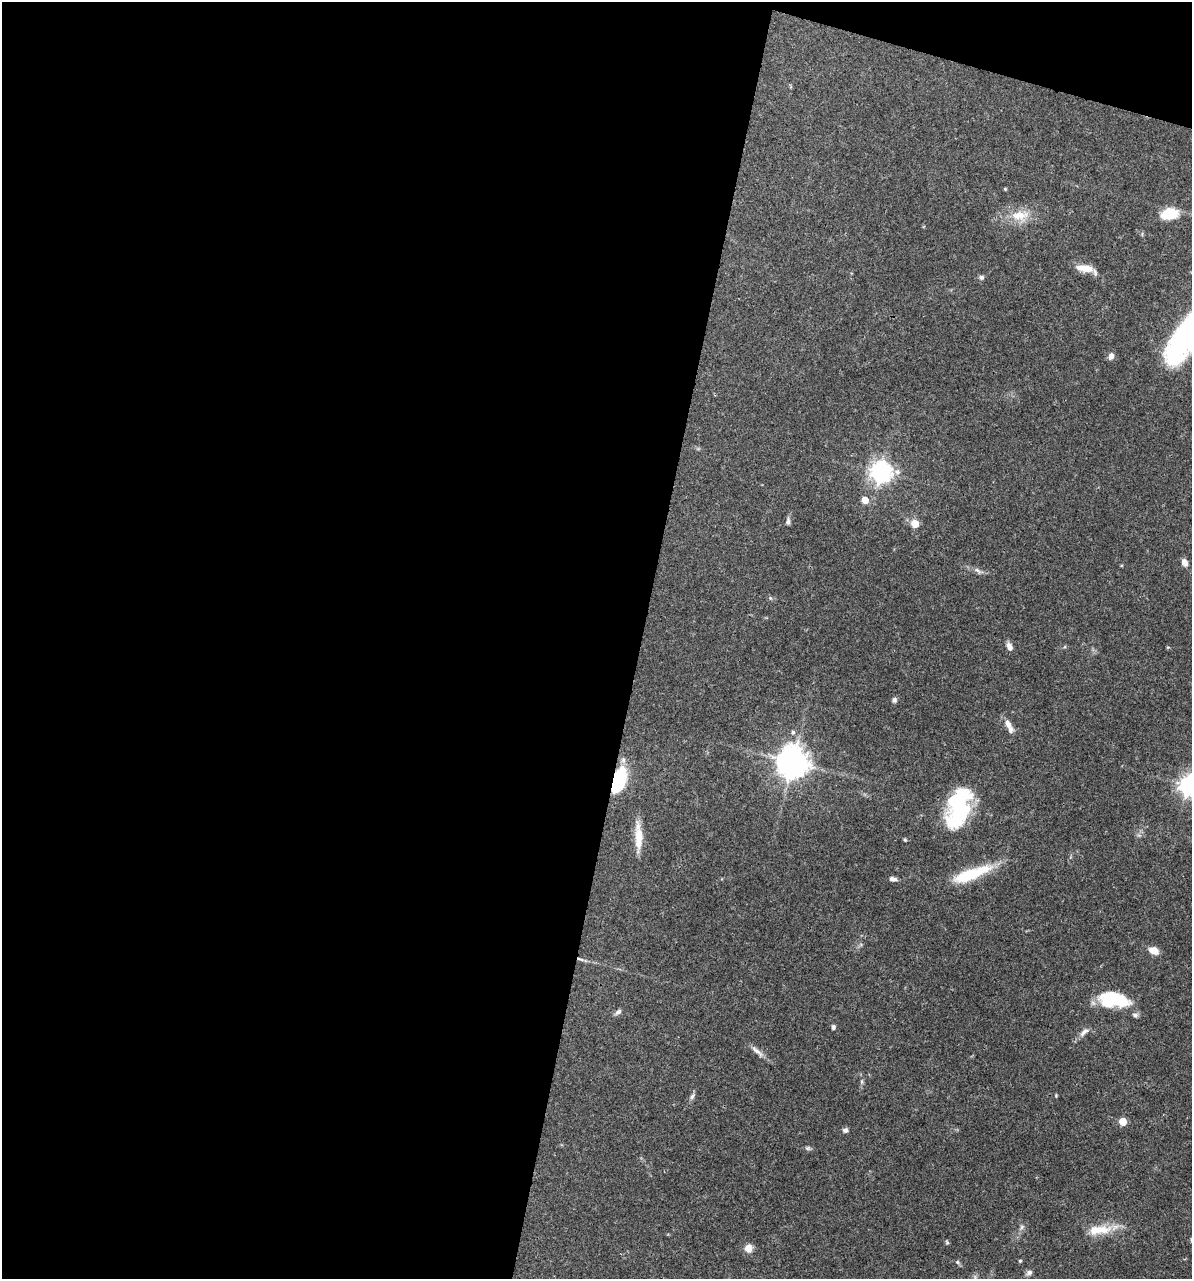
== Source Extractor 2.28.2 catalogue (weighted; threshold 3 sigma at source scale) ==
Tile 1 of 4 x 4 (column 1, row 1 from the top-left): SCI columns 248-1437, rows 3833-5109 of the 5129 x 5114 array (HDU 1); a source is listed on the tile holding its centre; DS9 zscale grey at full resolution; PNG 1194 x 1281 px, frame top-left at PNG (2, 2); no overlay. Shown black and unused: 56% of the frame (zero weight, under 3 of 4 exposures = <1% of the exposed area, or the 3 px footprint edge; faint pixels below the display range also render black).
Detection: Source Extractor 2.28.2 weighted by HDU 2 'WHT'; one run over the whole footprint, this tile lists its part. Background 0.0744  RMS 0.0033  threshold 0.0147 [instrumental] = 3 sigma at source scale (4.5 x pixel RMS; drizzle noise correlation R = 1.50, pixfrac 1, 0.05/0.05 arcsec/px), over >= 5 px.
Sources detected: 56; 5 inside a brighter object's white glare — not listed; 2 inside a brighter listed object's ellipse — not listed separately; the other 49 listed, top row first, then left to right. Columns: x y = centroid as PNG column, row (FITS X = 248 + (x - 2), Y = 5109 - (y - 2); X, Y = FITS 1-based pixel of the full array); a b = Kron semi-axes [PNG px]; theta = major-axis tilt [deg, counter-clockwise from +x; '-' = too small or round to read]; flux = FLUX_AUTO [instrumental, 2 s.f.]
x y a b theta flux
1005 189 4 4 - 0.32
1170 214 18 11 13 9
1020 215 28 14 6 7.2
1085 268 22 8 -8 4.5
981 277 7 6 - 0.79
1190 331 61 20 54 94
1111 356 7 5 71 1.8
881 472 7 7 - 220
897 472 8 8 - 1.5
865 500 5 5 - 5.4
788 521 10 5 84 0.94
915 524 5 5 - 7.9
1184 562 8 6 -71 2.2
977 570 11 4 -40 0.96
770 598 6 4 -72 0.4
1009 646 10 6 -70 1.7
1168 647 5 3 - 0.29
894 700 6 5 - 0.96
1008 724 12 8 -61 2
793 732 6 5 - 0.66
793 762 10 9 - 590
619 781 23 10 71 27
1188 785 7 7 - 150
960 812 28 21 34 23
639 835 35 10 -83 5.7
905 840 4 3 - 0.44
970 874 48 12 20 15
893 879 9 5 -8 1.2
1154 951 12 8 -23 2.7
580 959 11 3 -18 0.92
1114 998 32 19 0 16
618 1012 11 5 39 0.98
1135 1015 8 6 -16 0.83
833 1027 5 4 - 0.86
1084 1032 16 6 42 1.8
757 1051 21 6 -40 2.1
862 1081 6 4 72 0.52
1056 1095 5 4 - 0.31
692 1096 10 5 58 0.96
1123 1121 5 5 - 8.8
845 1130 7 6 - 0.93
808 1148 7 6 - 0.65
1022 1227 7 5 48 0.78
1099 1230 35 12 6 7.9
947 1242 6 5 - 0.46
748 1248 9 8 - 2.8
1020 1261 4 4 - 0.4
957 1262 5 5 - 0.52
1029 1272 8 6 23 1
Overlapping masked pixels (flux is a lower limit): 2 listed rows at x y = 619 781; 580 959
Isophote crosses this tile's border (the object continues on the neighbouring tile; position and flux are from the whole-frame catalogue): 2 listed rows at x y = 1190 331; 1188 785